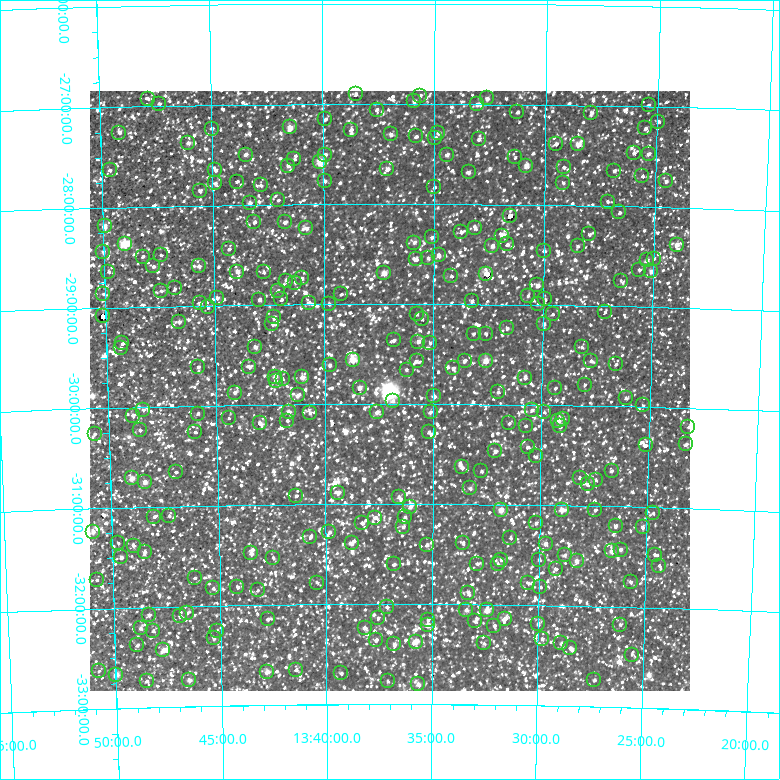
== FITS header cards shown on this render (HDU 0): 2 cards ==
NAXIS1  =                  600 / Width of image
NAXIS2  =                  600 / Height of image

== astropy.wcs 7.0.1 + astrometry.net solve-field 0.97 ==
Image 600 x 600 px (HDU 0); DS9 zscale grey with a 90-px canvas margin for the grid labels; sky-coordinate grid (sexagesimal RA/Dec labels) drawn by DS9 from the SOLVED WCS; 287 Tycho-2 reference stars matched to detected sources circled (green)
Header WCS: RA---TAN/DEC--TAN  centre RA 13:37:01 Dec -29:52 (204.25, -29.87 deg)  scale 36 arcsec/px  FOV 360.0' x 360.0'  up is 0 deg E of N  parity normal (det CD < 0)
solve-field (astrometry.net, Tycho-2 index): VERIFIED the header's WCS against the Tycho-2 star catalogue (verified at 6 index scales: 38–298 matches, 0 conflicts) and refined it, rather than solving blind
Solved WCS: RA---TAN-SIP/DEC--TAN-SIP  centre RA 13:37:00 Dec -29:52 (204.25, -29.87 deg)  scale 36 arcsec/px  FOV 360.1' x 360.0'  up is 0 deg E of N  parity normal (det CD < 0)
The solver's refit moves the header's centre by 6.4 arcsec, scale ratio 1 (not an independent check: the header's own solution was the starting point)
Tycho-2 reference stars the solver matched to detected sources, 287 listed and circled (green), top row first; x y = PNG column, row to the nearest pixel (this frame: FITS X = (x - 90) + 1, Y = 600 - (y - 91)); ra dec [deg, ICRS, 3 dp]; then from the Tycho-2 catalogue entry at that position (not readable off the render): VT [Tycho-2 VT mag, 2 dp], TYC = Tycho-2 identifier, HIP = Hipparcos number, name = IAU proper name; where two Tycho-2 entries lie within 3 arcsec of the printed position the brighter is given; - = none
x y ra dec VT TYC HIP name
356 94 204.630 -26.906 8.42 6722-1223-1 66550 -
420 96 203.908 -26.919 9.70 6722-1479-1 66331 -
487 98 203.161 -26.942 9.32 6722-1213-1 - -
148 99 206.956 -26.924 10.38 6723-690-1 - -
414 101 203.974 -26.974 9.13 6722-1379-1 66346 -
159 104 206.831 -26.975 10.02 6723-898-1 - -
477 104 203.265 -27.004 8.56 6722-1549-1 - -
649 105 201.350 -26.988 9.91 6721-1294-1 - -
377 110 204.395 -27.059 9.01 6722-5-1 - -
517 112 202.816 -27.078 9.86 6721-338-1 - -
591 113 201.987 -27.071 10.08 6721-1646-1 - -
325 119 204.970 -27.152 9.09 6722-1501-1 - -
658 122 201.238 -27.148 9.48 6721-414-1 - -
290 127 205.373 -27.232 7.95 6723-649-1 66797 -
645 128 201.380 -27.218 9.72 6721-487-1 - -
212 129 206.248 -27.234 8.96 6723-904-1 - -
351 130 204.685 -27.260 8.37 6722-547-1 66571 -
119 133 207.287 -27.255 9.19 6724-114-1 67427 -
438 133 203.702 -27.291 9.43 6722-579-1 - -
391 134 204.238 -27.306 10.04 6722-497-1 - -
416 136 203.953 -27.327 10.13 6722-442-1 - -
435 138 203.735 -27.338 10.43 6722-425-1 - -
479 139 203.244 -27.353 9.29 6722-396-1 66099 -
188 143 206.513 -27.373 9.13 6723-859-1 - -
556 144 202.378 -27.389 7.98 6721-868-1 - -
578 144 202.127 -27.392 7.26 6721-1499-1 65737 -
634 153 201.499 -27.469 8.49 6721-1114-1 65529 -
649 154 201.335 -27.474 9.64 6721-1126-1 - -
246 155 205.871 -27.498 9.26 6723-1038-1 - -
325 155 204.981 -27.508 8.91 6722-313-1 - -
447 155 203.604 -27.507 9.36 6722-414-1 66229 -
515 157 202.837 -27.529 9.78 6721-773-1 - -
294 159 205.324 -27.547 10.57 6723-81-1 - -
320 162 205.036 -27.578 6.96 6722-38-1 66679 -
288 166 205.394 -27.612 9.10 6723-20-1 - -
526 166 202.709 -27.611 7.99 6721-1108-1 65918 -
564 167 202.283 -27.624 10.10 6721-610-1 - -
387 169 204.276 -27.652 7.95 6722-504-1 66428 -
110 170 207.406 -27.628 9.56 6724-133-1 67473 -
215 170 206.214 -27.647 8.83 6723-487-1 67075 -
614 171 201.715 -27.650 9.35 6721-764-1 - -
469 172 203.356 -27.680 9.60 6722-206-1 - -
642 176 201.398 -27.695 9.31 6721-1000-1 - -
325 181 204.985 -27.768 9.40 6722-848-1 - -
666 181 201.130 -27.739 9.30 6721-1104-1 - -
237 182 205.975 -27.767 9.27 6723-317-1 - -
215 183 206.221 -27.777 10.30 6723-547-1 - -
563 183 202.290 -27.775 10.05 6721-922-1 - -
261 185 205.705 -27.809 9.98 6723-573-1 - -
434 187 203.745 -27.834 9.92 6722-919-1 - -
200 191 206.396 -27.854 8.89 6723-283-1 67140 -
278 200 205.511 -27.955 10.50 6723-55-1 - -
608 202 201.784 -27.960 10.15 6721-154-1 - -
250 203 205.832 -27.980 9.41 6723-319-1 - -
619 212 201.648 -28.062 10.31 6721-287-1 - -
510 216 202.888 -28.113 6.49 6721-106-1 65969 -
254 222 205.785 -28.171 9.33 6727-442-1 - -
285 222 205.436 -28.179 8.86 6727-56-1 - -
105 226 207.477 -28.187 7.82 6728-30-1 67496 -
306 228 205.196 -28.242 8.08 6727-34-1 66742 -
475 228 203.276 -28.243 9.40 6726-1581-1 66108 -
461 232 203.441 -28.279 9.52 6726-1699-1 - -
589 234 201.983 -28.288 10.38 6725-2090-1 65674 -
502 236 202.976 -28.321 9.76 6725-34-1 - -
432 237 203.767 -28.332 10.11 6726-1853-1 - -
414 243 203.968 -28.387 10.03 6726-1762-1 - -
125 244 207.258 -28.368 7.79 6728-19-1 67419 -
507 244 202.914 -28.398 9.67 6725-372-1 - -
677 245 200.989 -28.371 8.19 6725-275-1 65382 -
492 246 203.082 -28.416 9.19 6726-1692-1 - -
578 246 202.115 -28.404 9.58 6725-379-1 65730 -
229 249 206.077 -28.441 10.18 6727-538-1 - -
544 251 202.492 -28.457 9.74 6725-588-1 - -
103 252 207.504 -28.445 9.88 6728-196-1 - -
161 255 206.850 -28.488 10.16 6727-764-1 - -
439 255 203.693 -28.515 8.83 6726-1763-1 - -
143 257 207.059 -28.498 10.43 6727-972-1 - -
428 258 203.812 -28.543 9.82 6726-1419-1 - -
416 259 203.949 -28.555 9.95 6726-1466-1 - -
654 259 201.243 -28.516 10.54 6725-526-1 - -
647 260 201.321 -28.536 8.76 6725-324-1 - -
153 266 206.942 -28.599 9.92 6727-1409-1 - -
199 266 206.420 -28.608 9.09 6727-1292-1 - -
639 270 201.406 -28.632 10.58 6725-479-1 - -
651 271 201.275 -28.644 9.01 6725-432-1 - -
108 272 207.451 -28.640 8.90 6728-591-1 - -
237 272 205.986 -28.666 8.23 6727-968-1 67006 -
264 272 205.688 -28.675 9.84 6727-1178-1 - -
384 273 204.316 -28.692 7.93 6726-931-1 66445 -
486 274 203.150 -28.693 5.70 6726-1943-1 66065 -
451 276 203.547 -28.720 10.51 6726-985-1 - -
302 278 205.251 -28.742 9.86 6727-108-1 - -
286 281 205.432 -28.762 8.47 6727-97-1 - -
621 281 201.616 -28.746 10.04 6725-398-1 - -
295 283 205.333 -28.783 9.98 6727-84-1 - -
537 285 202.564 -28.805 9.19 6725-630-1 - -
175 288 206.700 -28.824 10.37 6727-1170-1 - -
161 291 206.857 -28.847 10.43 6727-700-1 - -
278 291 205.527 -28.861 9.65 6727-107-1 - -
103 294 207.515 -28.860 10.53 6728-289-1 - -
341 294 204.805 -28.901 10.22 6726-1057-1 - -
528 296 202.671 -28.911 10.64 6725-1031-1 - -
217 298 206.220 -28.925 9.49 6727-1282-1 67078 -
281 299 205.488 -28.950 9.82 6727-136-1 - -
545 299 202.471 -28.945 9.12 6725-1178-1 65847 -
259 300 205.738 -28.951 9.38 6727-662-1 - -
472 301 203.307 -28.971 9.08 6726-917-1 66118 -
200 303 206.417 -28.973 9.81 6727-1358-1 - -
309 303 205.172 -28.987 9.52 6727-75-1 66731 -
329 304 204.942 -28.997 10.18 6726-1375-1 - -
538 304 202.552 -28.995 10.68 6725-1227-1 - -
208 307 206.326 -29.017 9.22 6727-1412-1 - -
605 312 201.790 -29.062 9.02 6725-1277-1 65610 -
417 314 203.940 -29.103 9.09 6726-1122-1 - -
553 314 202.386 -29.092 10.08 6725-1148-1 - -
103 316 207.527 -29.081 6.18 6728-1603-1 67523 -
274 317 205.575 -29.125 9.35 6727-1362-1 - -
422 319 203.879 -29.156 8.80 6726-1290-1 - -
179 322 206.660 -29.157 9.84 6727-1199-1 - -
272 324 205.594 -29.194 9.57 6727-1237-1 - -
544 324 202.485 -29.188 9.54 6725-846-1 - -
507 328 202.907 -29.235 10.37 6725-928-1 - -
474 334 203.288 -29.299 9.19 6726-756-1 - -
486 334 203.146 -29.296 8.23 6726-733-1 66063 -
394 340 204.203 -29.366 9.85 6726-669-1 66401 -
418 342 203.921 -29.378 8.15 6726-612-1 66334 -
122 343 207.315 -29.360 9.35 6728-997-1 - -
430 343 203.786 -29.387 9.73 6726-577-1 - -
255 347 205.792 -29.423 9.16 6727-1295-1 - -
582 347 202.044 -29.418 10.09 6725-1690-1 - -
121 348 207.337 -29.407 9.52 6728-647-1 - -
353 360 204.675 -29.561 5.86 6726-1938-1 66563 -
417 361 203.941 -29.576 10.68 6726-560-1 - -
465 361 203.389 -29.568 9.41 6726-412-1 66148 -
486 361 203.144 -29.565 6.49 6726-384-1 66060 -
591 361 201.934 -29.551 10.04 6725-1540-1 65658 -
616 364 201.649 -29.579 9.84 6725-1729-1 - -
330 365 204.938 -29.614 9.69 6726-818-1 - -
198 367 206.450 -29.615 9.61 6727-911-1 - -
249 367 205.863 -29.620 10.16 6727-741-1 - -
453 368 203.519 -29.642 9.47 6726-662-1 - -
407 370 204.056 -29.661 10.19 6726-370-1 - -
275 377 205.572 -29.720 9.14 6727-297-1 - -
302 377 205.257 -29.731 7.99 6727-299-1 66761 -
525 378 202.689 -29.735 10.62 6725-1662-1 - -
283 379 205.484 -29.742 9.70 6727-263-1 - -
276 381 205.564 -29.770 8.90 6727-329-1 - -
585 385 202.001 -29.791 9.87 6725-1849-1 - -
360 388 204.597 -29.839 7.18 6726-194-1 66539 -
555 388 202.339 -29.833 10.59 6725-2073-1 - -
498 392 202.997 -29.879 10.61 6725-2077-1 - -
235 393 206.035 -29.875 10.00 6727-675-1 - -
298 395 205.313 -29.911 8.58 6727-1431-1 66785 -
434 396 203.740 -29.923 9.33 6726-113-2 66273 -
626 398 201.528 -29.916 10.19 6725-2008-1 - -
393 401 204.215 -29.973 10.09 6726-266-1 - -
643 405 201.324 -29.986 10.85 6725-1887-1 - -
143 410 207.095 -30.028 9.69 7279-204-1 - -
532 410 202.609 -30.055 10.11 7265-152-1 - -
289 412 205.417 -30.073 8.88 7266-419-1 - -
377 412 204.399 -30.085 9.20 7265-329-1 - -
431 412 203.778 -30.084 10.53 7265-299-1 - -
544 412 202.464 -30.071 10.01 7264-2413-1 - -
310 413 205.171 -30.087 10.40 7266-413-1 - -
198 414 206.469 -30.080 10.10 7266-947-1 - -
133 416 207.215 -30.084 9.33 7279-97-1 - -
229 418 206.109 -30.131 10.04 7266-1057-1 - -
563 419 202.242 -30.135 10.22 7264-2499-1 - -
287 421 205.433 -30.163 10.16 7266-425-1 - -
558 421 202.300 -30.160 9.05 7264-2537-1 65788 -
260 423 205.754 -30.183 7.18 7266-1359-1 66932 -
509 423 202.867 -30.187 10.40 7265-463-1 - -
526 426 202.677 -30.212 10.62 7265-338-1 - -
560 426 202.275 -30.211 9.76 7264-1996-1 - -
688 427 200.795 -30.189 11.22 7264-1910-1 - -
140 430 207.139 -30.231 9.56 7279-134-1 - -
195 432 206.502 -30.263 9.89 7266-1121-1 - -
429 432 203.798 -30.283 9.95 7265-127-1 - -
95 434 207.663 -30.262 9.32 7279-545-1 67561 -
686 444 200.815 -30.361 9.85 7264-1954-1 - -
646 445 201.280 -30.382 9.73 7264-2007-1 - -
528 447 202.651 -30.425 10.26 7265-168-1 - -
495 451 203.023 -30.468 9.53 7265-575-1 - -
536 456 202.547 -30.516 10.50 7265-780-1 - -
462 467 203.412 -30.632 9.26 7265-1035-1 66157 -
481 471 203.183 -30.669 10.26 7265-843-1 - -
612 471 201.670 -30.649 9.96 7264-1377-1 - -
176 472 206.733 -30.660 10.97 7266-1728-1 - -
132 478 207.251 -30.711 7.79 7279-1268-1 - -
580 478 202.041 -30.720 9.93 7264-1698-1 - -
596 480 201.853 -30.740 9.70 7264-1771-1 - -
145 482 207.100 -30.749 8.29 7279-621-1 - -
588 484 201.937 -30.784 8.37 7264-1297-1 65662 -
470 488 203.313 -30.841 10.64 7265-848-1 - -
338 493 204.850 -30.886 8.60 7266-222-1 66624 -
296 496 205.341 -30.915 9.37 7266-1256-1 - -
399 497 204.144 -30.932 9.71 7265-1264-1 - -
410 507 204.009 -31.029 9.23 7265-1588-1 - -
501 510 202.950 -31.055 7.60 7265-1644-1 65990 -
562 510 202.243 -31.044 8.18 7264-1367-1 - -
595 510 201.850 -31.040 9.57 7264-1393-1 65634 -
653 513 201.175 -31.060 9.96 7264-1298-1 - -
169 516 206.822 -31.093 10.92 7266-1213-1 - -
154 517 206.998 -31.100 10.47 7266-1648-1 - -
405 517 204.070 -31.135 9.75 7265-1373-1 - -
375 518 204.425 -31.138 10.00 7265-1312-1 - -
362 523 204.571 -31.189 10.24 7265-1703-1 - -
536 523 202.538 -31.182 10.07 7265-1154-1 - -
616 526 201.610 -31.193 9.10 7264-1077-1 - -
403 527 204.092 -31.231 10.05 7265-1624-1 - -
643 527 201.295 -31.199 8.49 7264-991-1 65472 -
93 532 207.716 -31.230 8.48 7279-1586-1 - -
329 532 204.955 -31.279 9.47 7266-95-1 - -
310 537 205.178 -31.331 10.33 7266-1405-1 - -
510 538 202.838 -31.329 9.34 7265-1317-1 - -
118 543 207.428 -31.352 9.87 7279-631-1 - -
352 543 204.694 -31.394 9.66 7265-2004-1 - -
463 543 203.391 -31.392 9.49 7265-1882-1 66150 -
546 544 202.423 -31.388 8.71 7264-1154-1 65830 -
427 545 203.816 -31.409 8.93 7265-1999-1 66299 -
134 546 207.249 -31.381 8.95 7279-1757-1 67415 -
621 550 201.543 -31.430 9.88 7264-957-1 - -
612 551 201.648 -31.450 8.39 7264-860-1 65567 -
145 552 207.119 -31.449 10.81 7279-1451-1 - -
251 553 205.874 -31.485 8.99 7266-516-1 66965 -
565 555 202.197 -31.496 9.89 7264-627-1 - -
655 555 201.144 -31.470 10.49 7264-741-1 - -
121 557 207.396 -31.494 9.16 7279-1188-1 - -
273 558 205.618 -31.528 9.68 7266-922-1 - -
501 560 202.941 -31.550 9.99 7265-1869-1 - -
539 560 202.494 -31.545 9.55 7264-442-1 - -
577 561 202.054 -31.552 8.16 7264-493-1 - -
394 564 204.200 -31.603 10.03 7265-2288-1 - -
477 564 203.223 -31.593 9.66 7265-2232-1 - -
498 564 202.983 -31.595 9.31 7265-2242-1 - -
659 566 201.087 -31.579 10.29 7264-409-1 - -
556 569 202.300 -31.635 9.79 7264-268-1 65787 -
195 578 206.539 -31.717 10.85 7266-1054-1 - -
97 580 207.693 -31.713 9.91 7279-1000-1 - -
631 582 201.418 -31.750 10.12 7264-189-1 - -
317 583 205.104 -31.784 10.42 7266-15-1 - -
528 583 202.625 -31.781 9.84 7265-1802-1 - -
237 587 206.042 -31.816 8.51 7266-698-1 67026 -
540 587 202.477 -31.819 9.97 7264-388-1 - -
213 588 206.325 -31.827 10.65 7266-1052-1 - -
258 590 205.806 -31.852 10.03 7266-842-1 - -
468 593 203.325 -31.884 9.04 7269-190-1 - -
387 607 204.282 -32.032 9.66 7269-299-1 - -
466 610 203.345 -32.059 9.16 7269-352-1 - -
487 610 203.103 -32.058 7.86 7269-338-1 66046 -
187 613 206.645 -32.069 9.62 7270-954-1 - -
149 615 207.085 -32.078 9.48 7283-1189-1 - -
180 616 206.725 -32.098 9.89 7270-878-1 - -
378 618 204.388 -32.140 9.13 7269-760-1 - -
268 619 205.688 -32.144 9.79 7270-1026-1 - -
505 619 202.893 -32.141 7.47 7269-1997-1 65972 -
428 620 203.796 -32.159 9.55 7269-680-1 - -
475 621 203.237 -32.170 9.95 7269-660-1 - -
538 624 202.499 -32.189 8.73 7269-544-1 65861 -
428 625 203.801 -32.212 6.81 7269-379-1 66292 -
620 625 201.532 -32.177 10.82 7268-1061-1 - -
494 626 203.012 -32.212 9.09 7269-415-1 - -
141 628 207.190 -32.210 9.41 7283-1134-1 - -
365 628 204.545 -32.238 8.71 7269-293-1 66527 -
153 631 207.042 -32.238 9.15 7283-1997-1 - -
217 631 206.293 -32.248 10.60 7270-758-1 - -
214 638 206.330 -32.325 9.35 7270-856-1 - -
542 639 202.443 -32.334 10.09 7268-1034-1 - -
376 640 204.411 -32.360 8.18 7269-519-1 66469 -
416 642 203.943 -32.374 7.66 7269-465-1 - -
484 643 203.132 -32.389 10.51 7269-433-1 - -
561 643 202.220 -32.375 9.66 7268-1177-1 - -
394 644 204.195 -32.403 7.67 7269-319-1 66394 -
137 645 207.235 -32.376 10.04 7283-717-1 - -
570 648 202.110 -32.423 10.12 7268-1413-1 - -
163 650 206.929 -32.431 9.20 7270-974-2 67308 -
632 655 201.383 -32.473 10.47 7268-1448-1 - -
296 670 205.363 -32.651 9.77 7270-556-1 - -
99 671 207.699 -32.624 10.49 7283-1049-1 - -
267 672 205.708 -32.670 8.21 7270-843-1 66916 -
341 673 204.829 -32.691 10.42 7270-487-1 - -
116 675 207.497 -32.665 7.47 7283-1008-1 67508 -
189 680 206.628 -32.736 9.05 7270-1173-1 67224 -
594 680 201.820 -32.734 8.87 7268-720-1 - -
147 681 207.137 -32.737 10.77 7283-737-1 - -
388 681 204.273 -32.771 9.93 7269-1291-1 - -
418 684 203.909 -32.800 8.73 7269-1194-1 66332 -